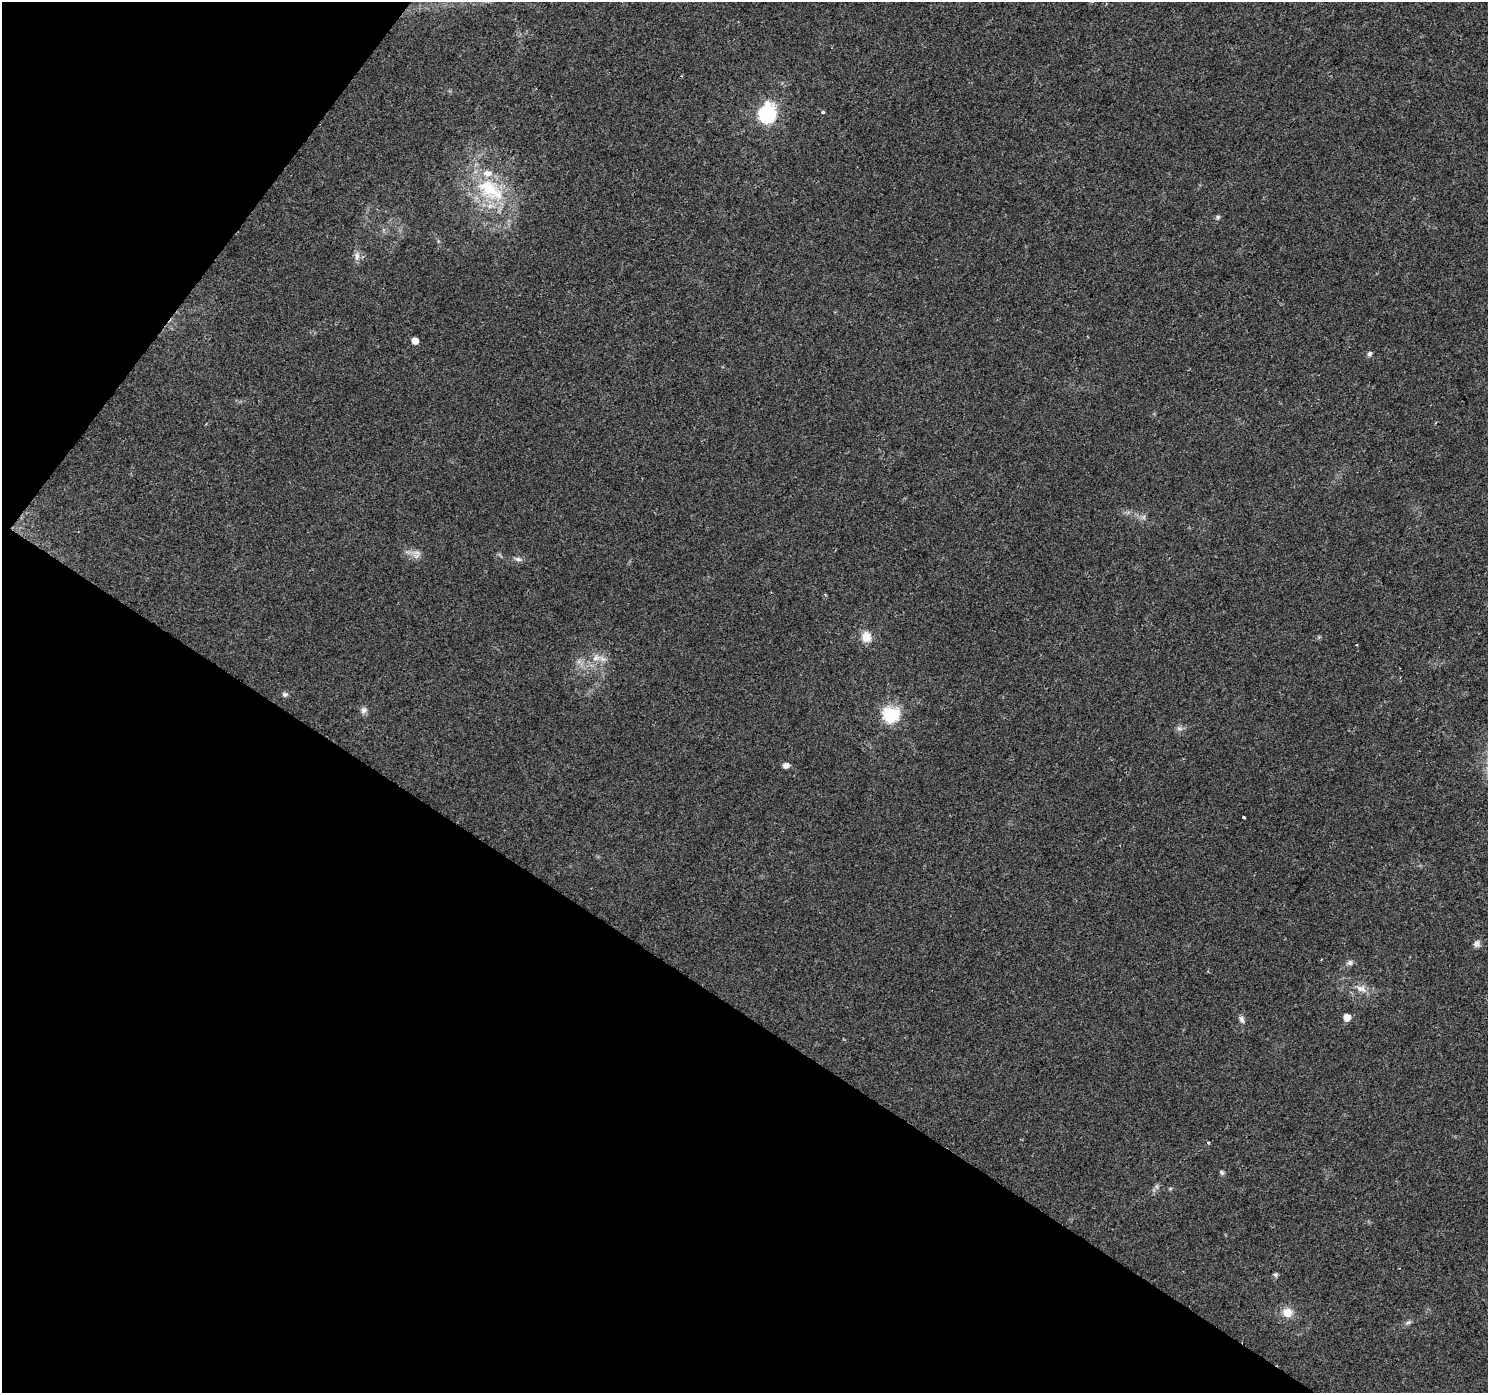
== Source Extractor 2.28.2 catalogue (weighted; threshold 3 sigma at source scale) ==
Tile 9 of 4 x 4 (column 1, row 3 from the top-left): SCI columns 6-1491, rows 1641-3031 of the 5949 x 5997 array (HDU 1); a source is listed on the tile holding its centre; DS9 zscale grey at full resolution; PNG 1490 x 1395 px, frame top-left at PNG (2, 2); no overlay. Shown black and unused: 33% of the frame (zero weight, under 2 of 3 exposures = <1% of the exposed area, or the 3 px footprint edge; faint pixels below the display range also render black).
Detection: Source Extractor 2.28.2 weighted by HDU 2 'WHT'; one run over the whole footprint, this tile lists its part. Background 0.0542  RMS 0.006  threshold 0.027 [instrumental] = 3 sigma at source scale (4.5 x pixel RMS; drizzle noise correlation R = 1.50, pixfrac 1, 0.0396/0.0396 arcsec/px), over >= 5 px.
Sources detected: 31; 1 cosmic-ray / hot-pixel residue — not listed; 1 inside a brighter listed object's ellipse — not listed separately; the other 29 listed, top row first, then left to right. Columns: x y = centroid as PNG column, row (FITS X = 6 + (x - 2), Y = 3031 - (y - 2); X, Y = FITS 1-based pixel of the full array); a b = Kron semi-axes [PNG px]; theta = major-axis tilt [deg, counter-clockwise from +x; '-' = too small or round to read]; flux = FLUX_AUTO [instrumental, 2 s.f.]
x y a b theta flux
682 76 3 2 - 0.49
823 112 3 3 - 1.6
767 114 8 7 - 140
490 190 47 25 -35 42
1218 217 6 5 - 1.3
357 256 11 7 86 3
415 341 5 5 - 6.1
1369 354 6 5 - 1.8
417 552 11 5 -1 2.6
518 559 10 6 -9 1.9
825 594 3 3 - 0.5
866 637 11 10 - 7.8
596 658 13 7 18 4.6
285 694 7 6 - 1.5
364 710 10 7 57 2.3
891 714 7 7 - 100
1179 728 7 4 -19 1.3
786 765 5 5 - 3.9
1244 817 3 3 - 2.6
1477 944 9 8 - 2.2
1350 963 7 7 - 1.8
1208 971 3 3 - 0.7
1361 989 16 8 -18 5
1347 1017 5 5 - 5.6
1242 1019 10 6 -65 2
1222 1172 7 5 -48 1
1275 1274 7 5 19 0.98
1287 1313 12 11 - 6.7
1408 1322 8 5 20 1.4